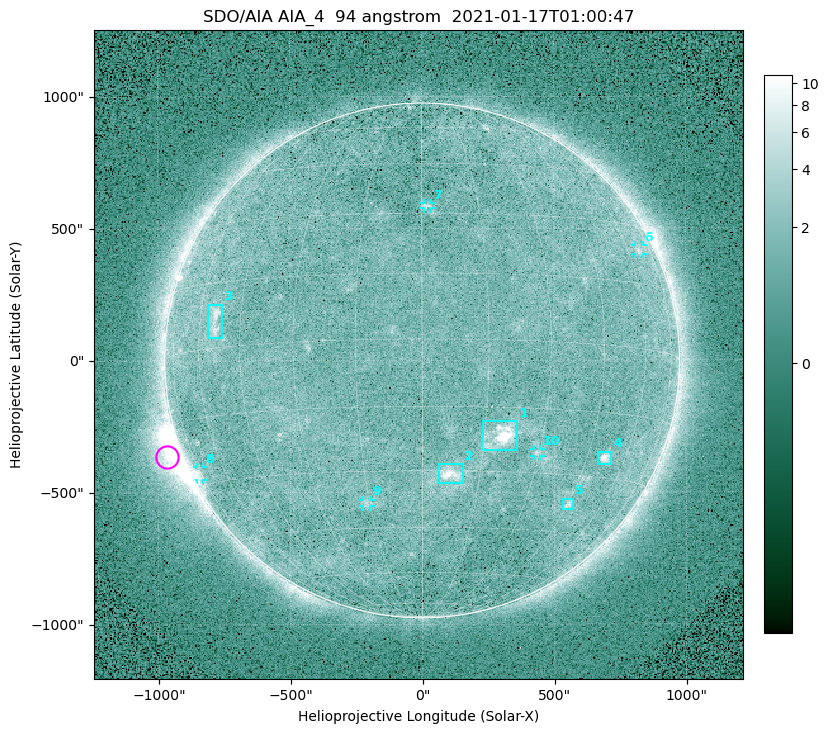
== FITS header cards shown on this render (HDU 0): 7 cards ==
TELESCOP= 'SDO/AIA '
INSTRUME= 'AIA_4   '
WAVELNTH=                   94
WAVEUNIT= 'angstrom'
DATE-OBS= '2021-01-17T01:00:47.15'
CTYPE1  = 'HPLN-TAN'
CTYPE2  = 'HPLT-TAN'

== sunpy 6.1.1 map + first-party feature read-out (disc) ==
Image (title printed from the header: SDO/AIA AIA_4  94 angstrom  2021-01-17T01:00:47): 512 x 512 px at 4.8 arcsec/px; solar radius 976 arcsec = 203 px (full disc in frame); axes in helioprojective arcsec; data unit not stated in the header (colour bar unlabelled)
Orientation: roll -0.138 deg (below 1 deg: not rotated)
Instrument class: DISC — disc imager (sunpy class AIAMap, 94 A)
Bright regions (active regions / flare kernels): reference = the median radial profile (limb darkening/brightening removed); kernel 5 px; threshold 5 sigma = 1.89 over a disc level ~1.62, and >= 1.15x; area >= 9 px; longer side >= 5 px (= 24 arcsec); searched inside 0.97 R_sun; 10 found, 10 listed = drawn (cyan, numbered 1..; 5 of them under ~33 arcsec drawn as corner ticks so the feature stays visible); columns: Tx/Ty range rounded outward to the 10 arcsec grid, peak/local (2 s.f.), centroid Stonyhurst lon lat
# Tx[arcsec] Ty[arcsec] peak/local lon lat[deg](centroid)
1 230..360 -340..-230 12 +19 -22
2 60..160 -470..-390 6.8 +7 -31
3 -810..-750 90..220 4.6 -54 +6
4 660..720 -400..-340 7.1 +52 -25
5 530..570 -570..-520 3.5 +45 -37
6 810..840 400..440 2.8 +67 +23
7 0..40 570..600 2.9 +1 +32
8 -860..-830 -450..-400 3.1 -75 -27
9 -230..-190 -550..-530 2.5 -16 -38
10 420..450 -360..-330 2.5 +29 -25
Off-limb structures (1.02-1.3 R_sun): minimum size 50 px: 4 found; the strongest spans PA ~95..130 deg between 1.02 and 1.21 R_sun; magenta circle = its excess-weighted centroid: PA ~110 deg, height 1.06 R_sun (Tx ~-970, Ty ~-370 arcsec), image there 5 x the reference